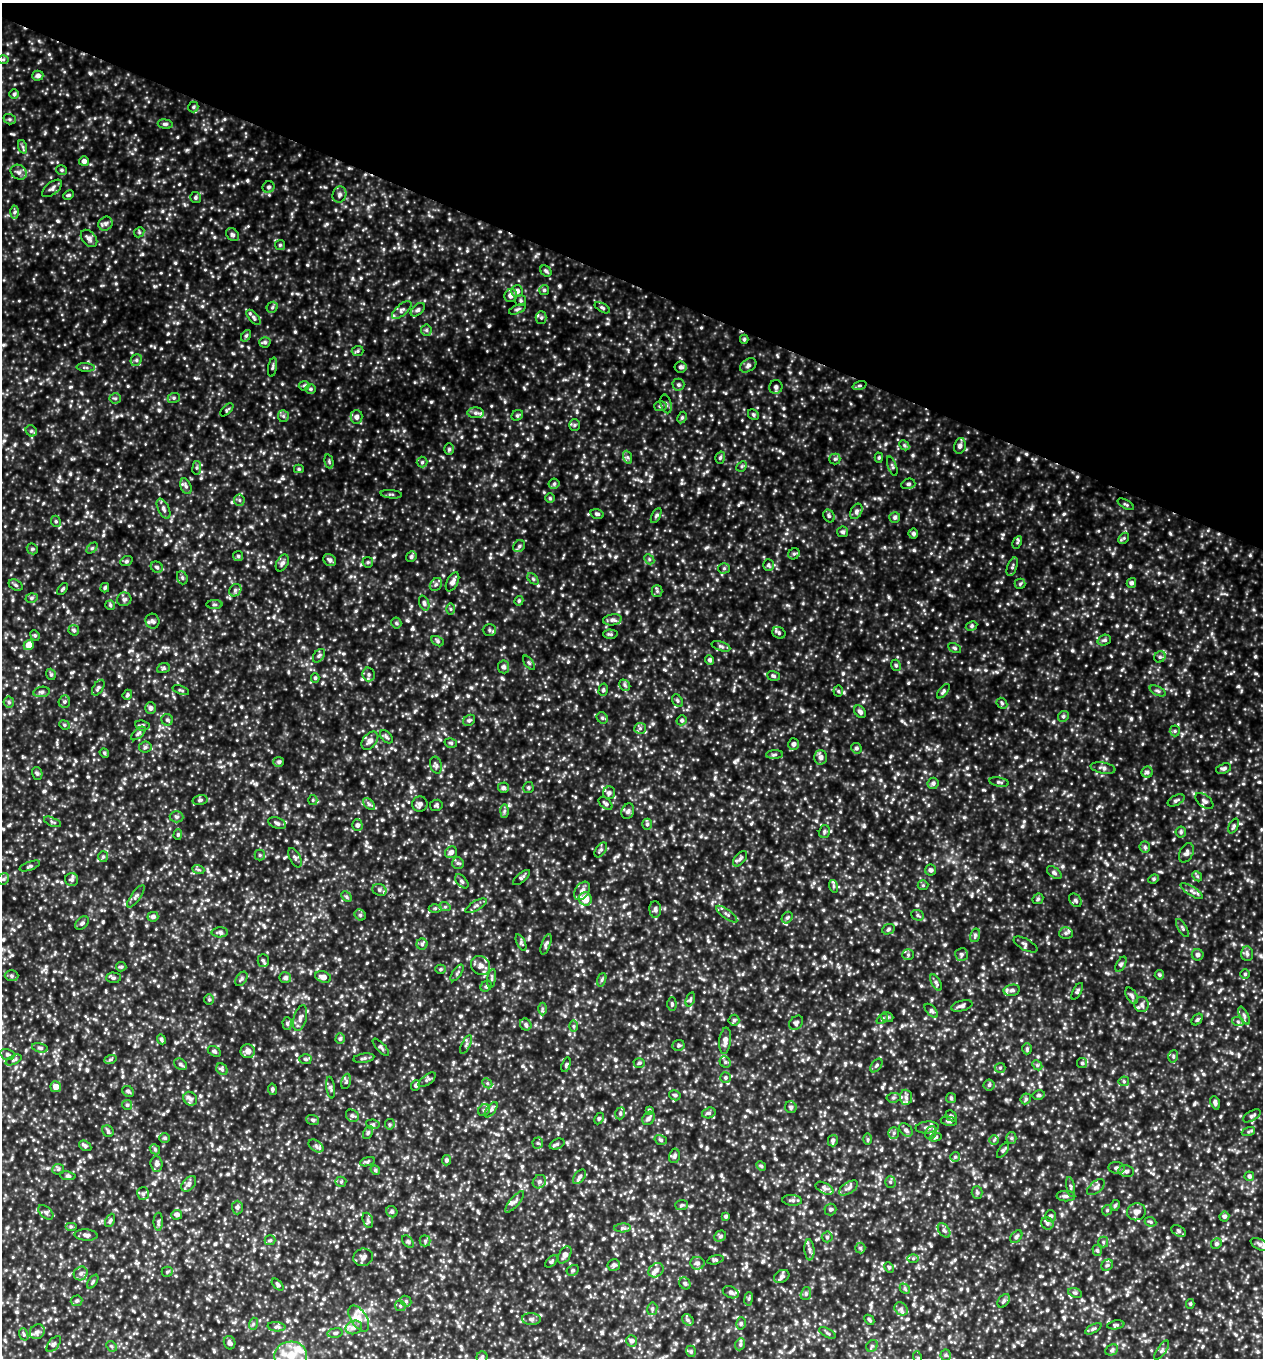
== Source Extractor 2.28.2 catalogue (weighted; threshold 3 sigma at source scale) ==
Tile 2 of 4 x 4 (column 2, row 1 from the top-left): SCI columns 1559-2819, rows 4104-5459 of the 5508 x 5494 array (HDU 1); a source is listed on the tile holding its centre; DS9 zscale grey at full resolution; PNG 1265 x 1360 px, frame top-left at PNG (2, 3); each listed source drawn as its Kron ellipse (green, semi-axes under 4 px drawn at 4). Shown black and unused: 21% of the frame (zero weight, under 3 of 4 exposures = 4% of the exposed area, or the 3 px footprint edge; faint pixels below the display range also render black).
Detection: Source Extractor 2.28.2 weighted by HDU 2 'WHT'; one run over the whole footprint, this tile lists its part. Background 3.3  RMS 0.67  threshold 3.02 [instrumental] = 3 sigma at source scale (4.5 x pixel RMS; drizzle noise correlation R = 1.50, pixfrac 1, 0.05/0.05 arcsec/px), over >= 5 px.
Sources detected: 1014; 16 inside a brighter listed object's ellipse — not listed separately; of the other 998, all 500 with FLUX_AUTO >= 96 (the completeness limit of this list) listed and drawn (498 fainter detections not listed), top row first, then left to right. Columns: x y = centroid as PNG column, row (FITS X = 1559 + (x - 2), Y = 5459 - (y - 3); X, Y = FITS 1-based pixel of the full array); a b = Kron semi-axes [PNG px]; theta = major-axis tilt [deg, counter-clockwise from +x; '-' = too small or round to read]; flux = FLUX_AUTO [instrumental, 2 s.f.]
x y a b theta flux
3 59 6 4 1 99
38 76 5 5 - 220
14 94 4 4 - 120
193 107 5 5 - 110
10 119 6 5 - 110
165 124 7 4 -6 150
23 147 7 4 -71 110
84 161 5 5 - 230
62 170 5 4 - 110
19 172 8 7 - 230
269 187 6 5 - 150
52 188 12 6 39 220
339 194 8 6 66 210
68 195 6 4 26 98
195 198 5 5 - 130
14 212 6 4 87 120
105 224 7 6 - 190
139 232 5 5 - 96
232 234 7 5 -42 140
89 238 10 6 -48 250
280 245 5 5 - 98
546 271 6 5 - 110
544 290 5 5 - 110
517 291 6 6 - 270
511 295 6 6 - 320
521 300 5 5 - 110
272 307 6 5 - 110
602 308 8 4 -30 110
517 309 9 4 23 120
402 310 12 5 41 210
418 310 8 5 43 150
254 317 9 5 -50 150
541 318 6 5 - 140
426 330 5 5 - 120
246 336 6 4 52 100
744 339 4 4 - 100
265 342 6 5 - 140
358 351 6 5 - 100
136 360 6 5 - 140
748 365 9 6 33 180
86 367 9 4 -2 110
272 367 9 4 79 120
681 367 6 5 - 170
678 385 6 6 - 140
860 385 7 3 19 98
304 386 5 5 - 100
776 387 7 6 - 220
311 389 5 4 - 97
115 398 5 5 - 120
174 398 6 5 - 110
666 404 9 5 -74 160
661 406 6 5 - 120
227 410 8 4 45 99
476 413 8 5 -2 200
517 415 6 5 - 110
753 415 6 5 - 100
283 416 6 5 - 140
356 417 7 6 - 240
682 417 6 4 63 100
574 425 5 5 - 110
31 431 6 5 - 110
904 445 5 4 - 100
960 446 8 6 76 210
449 449 6 5 - 110
627 457 6 4 -71 110
720 458 6 4 73 110
879 458 5 4 - 100
835 459 5 5 - 110
329 461 7 4 -77 97
422 462 5 5 - 110
742 466 6 4 44 100
892 466 10 4 -70 120
197 468 7 3 82 100
299 469 5 4 - 100
554 484 5 5 - 100
908 484 7 5 14 140
186 486 8 5 -68 180
391 494 11 3 -5 110
550 498 5 5 - 96
239 500 6 5 - 130
1126 504 9 3 -30 100
163 509 11 5 -65 220
856 511 8 5 61 170
597 514 7 4 -13 140
656 516 8 4 62 120
829 516 7 5 -62 120
895 517 5 5 - 150
56 521 6 4 -68 100
843 532 5 5 - 130
913 534 5 5 - 150
1124 538 6 4 46 100
1017 542 6 4 64 100
519 546 6 5 - 140
92 548 6 4 44 97
32 549 6 5 - 100
794 554 6 5 - 120
238 556 5 5 - 110
411 557 5 5 - 160
649 559 5 4 - 110
330 560 7 5 -45 190
126 561 6 5 - 110
368 562 5 5 - 99
282 563 9 5 62 200
768 565 6 5 - 110
157 567 6 5 - 130
1012 567 10 5 71 140
724 568 5 5 - 100
182 578 7 5 -69 130
533 579 7 4 -46 100
452 582 10 5 63 280
1131 583 5 4 - 170
436 584 7 5 53 160
1020 584 5 5 - 98
16 585 7 5 -28 130
105 588 5 4 - 110
63 589 7 3 53 110
235 590 7 5 48 150
657 591 5 5 - 120
31 598 6 5 - 140
124 599 7 6 - 160
519 601 4 4 - 100
424 603 8 5 -69 160
214 604 8 4 0 110
110 605 5 5 - 96
451 609 6 4 -89 96
612 620 9 5 8 220
152 621 7 7 - 200
396 623 5 5 - 100
972 626 6 4 28 110
74 630 5 5 - 120
489 630 7 6 - 140
779 633 7 5 -29 130
610 634 7 4 -2 120
35 635 5 4 - 96
1104 640 7 5 19 130
438 641 6 4 -29 120
29 645 5 5 - 1000
721 646 10 4 -18 150
955 648 7 4 -27 110
319 656 8 5 53 140
1160 657 6 5 - 130
710 660 5 4 - 160
529 663 8 4 -54 110
896 665 6 4 -68 100
503 667 6 5 - 180
163 668 6 5 - 100
51 674 6 4 -70 110
369 674 7 6 - 170
774 676 6 4 -18 120
315 678 5 4 - 110
625 685 6 5 - 130
98 688 9 5 57 140
181 690 9 3 -19 99
603 690 6 4 75 100
838 691 5 5 - 100
943 691 8 4 51 120
1158 691 8 4 -27 130
41 692 8 5 9 160
127 695 5 4 - 100
677 701 7 5 -56 120
9 702 5 5 - 110
64 702 6 5 - 140
1002 703 6 4 -46 110
150 708 5 5 - 190
860 712 7 5 -49 210
1063 716 6 5 - 120
602 718 6 5 - 110
167 720 6 5 - 130
469 720 6 5 - 110
682 720 5 4 - 130
64 725 5 4 - 100
142 725 7 5 -8 140
640 728 6 5 - 130
1175 731 5 5 - 110
138 733 9 4 41 130
386 737 8 5 -46 130
370 741 10 7 51 320
451 743 6 4 -16 100
793 744 6 5 - 200
145 747 6 5 - 130
856 748 5 5 - 130
104 753 5 4 - 100
774 755 8 4 2 120
821 757 7 6 - 270
279 762 5 5 - 150
436 765 8 6 -74 170
1103 768 12 5 -10 220
1224 768 8 5 19 170
1147 772 5 5 - 130
37 773 6 5 - 130
999 782 10 4 -9 130
933 783 5 5 - 170
528 787 6 5 - 110
503 788 5 5 - 170
609 793 6 6 - 180
200 800 7 4 14 130
313 800 5 4 - 97
1176 800 9 5 27 150
1204 801 10 6 -38 200
606 803 8 5 -41 140
369 804 7 4 -45 130
420 804 8 7 - 220
436 805 6 5 - 120
504 811 7 4 88 130
628 811 8 6 70 180
176 817 7 5 -2 160
52 822 9 3 -23 100
277 823 9 5 -17 180
647 824 5 5 - 140
357 825 6 5 - 170
1234 826 8 4 61 140
824 831 6 5 - 130
1181 832 5 5 - 120
178 835 5 4 - 100
1145 847 5 5 - 120
601 850 8 5 55 150
451 852 6 5 - 240
1186 853 10 6 62 220
260 855 5 5 - 100
103 857 5 5 - 110
295 858 10 5 -63 170
740 859 9 5 51 170
458 863 6 5 - 130
30 866 11 3 19 100
198 869 6 4 -20 100
931 870 5 5 - 160
1054 873 8 5 -39 160
1197 876 5 4 - 98
522 878 10 4 41 130
3 879 6 5 - 130
1154 879 5 4 - 110
72 880 6 6 - 170
462 881 8 5 -46 140
923 885 5 5 - 97
833 886 6 4 -71 99
379 890 7 5 -23 180
582 891 10 7 56 330
1192 891 13 4 -32 210
136 896 13 4 54 180
346 897 6 4 -45 100
585 899 7 6 - 1000
1038 899 6 4 44 100
1075 900 7 5 -48 140
476 906 12 4 31 180
445 907 6 4 -18 97
435 908 6 4 1 110
655 909 8 5 -89 190
727 914 13 4 -36 190
360 915 6 5 - 110
918 915 6 5 - 130
153 917 5 5 - 200
787 918 6 5 - 120
82 923 8 5 45 150
1182 928 10 4 -60 120
888 929 6 5 - 110
220 932 8 5 1 170
1066 933 7 6 - 170
975 935 7 5 76 140
521 942 9 4 -65 120
422 944 5 5 - 130
546 944 11 4 71 160
1025 944 13 5 -28 180
961 954 6 6 - 160
1247 954 7 6 - 180
908 955 5 5 - 120
1198 955 6 6 - 190
263 960 6 5 - 130
1121 964 8 4 62 130
481 965 10 9 - 380
121 967 5 4 - 99
440 969 5 4 - 110
457 973 9 3 55 120
1245 974 5 5 - 97
1159 975 5 5 - 110
11 976 7 5 -1 130
323 977 8 5 -17 310
113 978 7 5 -1 120
285 978 6 5 - 160
492 978 9 3 82 110
241 979 8 5 55 130
602 980 7 4 71 100
936 982 9 4 -62 150
486 986 6 5 - 100
1012 990 8 5 10 190
1077 991 9 4 61 120
1132 996 9 5 -59 170
209 999 5 5 - 99
690 999 7 4 70 100
672 1004 7 4 -89 110
1142 1004 7 7 - 230
962 1006 11 5 14 210
542 1009 6 4 90 110
931 1011 8 4 -47 140
1244 1016 10 4 -64 160
887 1017 6 5 - 110
300 1018 13 6 75 260
882 1019 6 4 38 100
1197 1019 6 4 49 110
734 1020 5 5 - 110
1238 1022 6 4 -19 110
796 1023 8 6 46 160
287 1024 6 4 -88 120
526 1025 6 5 - 150
573 1026 6 4 -90 100
161 1039 5 4 - 130
340 1039 5 4 - 130
725 1041 13 6 83 330
466 1044 10 4 63 160
678 1045 6 5 - 100
381 1047 11 4 -48 120
40 1048 8 4 -14 130
1027 1049 6 4 -90 100
214 1051 7 4 -29 120
248 1051 7 7 - 350
7 1054 7 5 -15 150
1173 1056 6 5 - 110
364 1058 10 4 9 150
305 1059 6 5 - 100
14 1060 8 4 25 130
110 1060 6 4 19 97
725 1062 6 5 - 130
639 1063 5 4 - 100
1082 1063 5 5 - 110
180 1064 7 5 -39 150
566 1065 7 4 73 110
876 1065 8 4 52 110
1037 1065 5 4 - 98
1000 1068 5 5 - 100
222 1069 6 5 - 130
725 1078 5 5 - 120
427 1080 10 5 38 150
346 1081 8 4 76 120
1124 1081 5 5 - 100
487 1083 5 4 - 100
416 1085 5 4 - 130
989 1085 5 5 - 120
56 1087 5 5 - 360
331 1088 11 3 -82 140
272 1089 6 4 -81 120
128 1091 6 5 - 130
675 1095 6 5 - 130
1039 1095 6 4 12 120
906 1097 7 6 - 190
893 1098 7 4 7 120
951 1098 5 5 - 100
190 1099 7 6 - 210
1026 1099 6 5 - 110
1215 1103 7 4 -70 170
127 1105 5 5 - 110
791 1107 6 5 - 140
484 1110 6 5 - 140
491 1110 9 4 54 150
649 1110 4 4 - 96
620 1113 6 5 - 120
709 1113 7 5 18 140
352 1116 7 5 -38 160
951 1116 6 5 - 98
1252 1116 10 5 31 160
599 1118 6 4 62 100
648 1118 7 5 54 190
313 1120 6 5 - 120
949 1121 8 4 -11 130
373 1124 7 5 -7 120
390 1124 5 5 - 100
927 1127 11 6 6 240
906 1130 8 5 -44 190
108 1131 6 5 - 110
1248 1132 7 4 19 100
368 1133 7 4 63 120
894 1133 6 5 - 120
931 1133 7 5 67 150
936 1137 6 4 17 110
165 1138 5 4 - 98
1011 1138 5 5 - 110
868 1139 6 4 -90 97
661 1140 6 4 -18 110
994 1140 5 5 - 99
833 1141 6 5 - 160
538 1143 5 5 - 100
557 1144 8 5 22 140
85 1146 6 4 -32 120
316 1146 8 5 -34 170
155 1149 5 4 - 96
1003 1150 9 4 55 120
674 1156 7 5 79 150
955 1157 5 5 - 97
446 1160 5 4 - 120
367 1162 8 3 19 110
156 1164 8 6 -87 220
761 1166 5 4 - 98
1117 1168 8 6 -7 200
58 1169 6 5 - 110
375 1170 5 4 - 100
1126 1171 8 6 -10 180
68 1176 8 4 -7 110
1249 1176 5 4 - 150
579 1177 8 5 53 150
341 1182 5 5 - 100
539 1182 7 6 - 190
890 1182 6 5 - 120
189 1184 9 5 47 190
1071 1187 10 3 -79 120
1096 1187 10 5 38 200
824 1188 10 5 -28 210
848 1188 11 5 33 220
977 1193 6 5 - 120
143 1194 6 6 - 150
1066 1196 9 5 -1 160
792 1200 10 5 -3 180
515 1202 13 4 50 220
681 1205 6 5 - 120
1115 1205 6 4 62 120
237 1208 7 5 -89 140
830 1209 6 6 - 120
1107 1210 6 4 45 97
46 1212 9 5 -43 160
392 1212 6 5 - 130
1136 1212 9 8 - 350
177 1215 5 5 - 230
726 1216 4 3 - 120
1051 1216 5 5 - 160
1224 1216 5 5 - 170
110 1220 7 4 63 110
368 1220 8 5 -71 140
158 1222 9 4 89 130
1150 1222 6 4 -22 110
1047 1223 6 6 - 160
71 1227 6 4 0 97
623 1228 8 4 2 140
944 1230 8 5 -53 150
1178 1231 8 5 -29 140
86 1235 11 5 -4 200
720 1236 6 5 - 110
827 1237 5 5 - 120
1016 1237 7 5 50 140
270 1240 5 5 - 99
408 1241 7 5 -50 110
425 1241 5 5 - 120
1103 1242 5 5 - 98
1216 1244 5 5 - 140
1259 1244 9 5 -27 200
860 1248 5 5 - 96
809 1250 10 5 -86 210
1097 1250 6 4 -73 110
565 1255 9 5 58 280
363 1257 10 8 19 290
913 1258 6 4 0 100
715 1260 8 4 13 110
551 1261 7 4 44 100
697 1263 7 6 - 220
614 1265 6 6 - 160
1107 1265 6 5 - 130
889 1267 5 4 - 96
573 1270 6 5 - 120
656 1270 8 6 38 260
167 1272 5 5 - 98
81 1273 7 6 - 200
782 1276 8 6 31 190
93 1282 8 4 55 100
685 1283 6 5 - 130
278 1285 7 4 -46 110
905 1289 6 4 -47 99
731 1292 8 5 -22 180
1075 1293 7 4 -21 120
806 1294 6 5 - 130
749 1299 7 3 81 96
77 1301 6 5 - 140
406 1301 6 5 - 110
1004 1301 7 5 51 140
1190 1304 5 4 - 100
400 1306 6 5 - 110
652 1309 6 5 - 130
901 1309 7 6 - 200
359 1318 14 8 -58 480
531 1319 9 6 -2 170
688 1320 6 5 - 140
869 1320 6 3 -46 100
741 1323 6 5 - 120
253 1324 6 4 73 97
1116 1325 9 4 10 120
276 1327 9 4 -6 150
354 1327 8 6 21 260
1093 1329 9 3 30 120
37 1332 8 7 - 200
335 1333 8 5 9 130
827 1333 9 4 -27 110
24 1334 6 4 -70 98
631 1341 6 5 - 190
230 1343 7 5 -69 160
54 1344 9 5 51 160
740 1344 6 4 68 130
111 1346 6 4 -44 98
872 1346 6 5 - 120
1112 1350 7 5 27 130
1162 1350 11 4 55 160
691 1351 6 4 -69 110
291 1355 16 13 3 1300
946 1355 5 5 - 110
482 1357 5 5 - 110
918 1357 6 4 -74 110
Isophote crosses this tile's border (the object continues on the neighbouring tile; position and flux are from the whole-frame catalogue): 2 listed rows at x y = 291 1355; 918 1357
Unlisted compact peaks at least as high as the median listed source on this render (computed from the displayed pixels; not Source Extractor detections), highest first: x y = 964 817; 45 133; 939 760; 451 837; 327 224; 154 286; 415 246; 282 478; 1010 861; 720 615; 744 433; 1188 692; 544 492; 718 704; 1155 1128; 588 385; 912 817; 559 364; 322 741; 950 548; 116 283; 900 547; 59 477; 360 441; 725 393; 130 122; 39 41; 682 495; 787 605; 589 563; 380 630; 860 1065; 588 514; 374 557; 675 918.